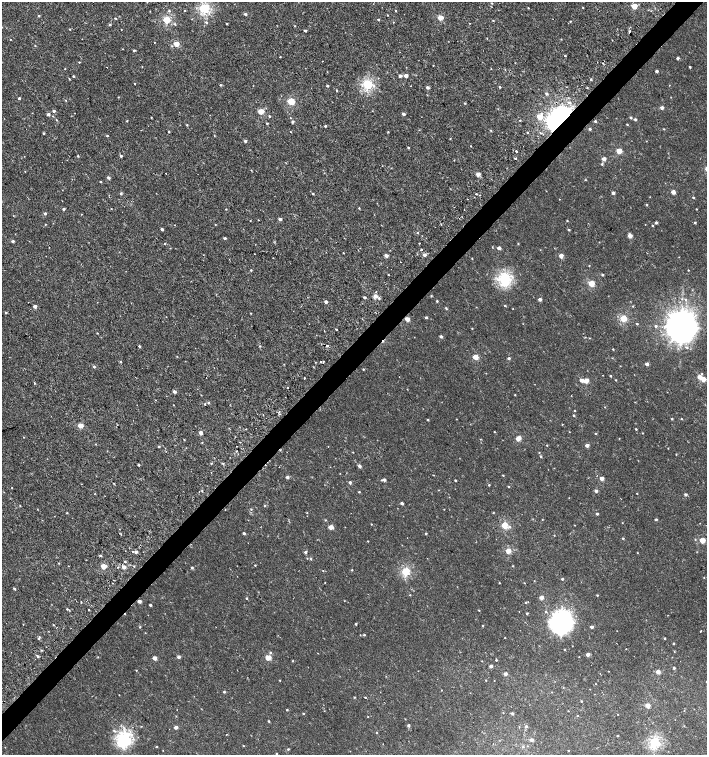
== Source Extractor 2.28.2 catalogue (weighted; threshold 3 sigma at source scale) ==
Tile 10 of 4 x 4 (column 2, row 3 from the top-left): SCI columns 1662-3071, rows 1506-3010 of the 6043 x 6058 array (HDU 1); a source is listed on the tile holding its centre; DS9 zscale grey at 2 x 2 block average (1 PNG px = mean of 2 x 2 image px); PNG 709 x 757 px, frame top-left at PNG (2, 2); no overlay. Shown black and unused: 4% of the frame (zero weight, under 2 of 3 exposures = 2% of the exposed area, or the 3 px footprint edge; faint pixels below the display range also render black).
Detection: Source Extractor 2.28.2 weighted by HDU 2 'WHT'; one run over the whole footprint, this tile lists its part. Background -4.39e-05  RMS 0.0026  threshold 0.0116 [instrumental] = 3 sigma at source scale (4.5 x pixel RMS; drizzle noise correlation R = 1.50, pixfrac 1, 0.0396/0.0396 arcsec/px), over >= 5 px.
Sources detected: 379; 6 cosmic-ray / hot-pixel residue — not listed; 1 inside a brighter listed object's ellipse — not listed separately; the other 372 listed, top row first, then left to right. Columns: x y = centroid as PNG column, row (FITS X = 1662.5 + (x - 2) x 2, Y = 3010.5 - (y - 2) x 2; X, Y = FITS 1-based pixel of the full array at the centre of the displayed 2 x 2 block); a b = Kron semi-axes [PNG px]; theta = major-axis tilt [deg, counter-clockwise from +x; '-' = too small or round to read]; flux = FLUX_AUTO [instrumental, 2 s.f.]
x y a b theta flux
492 3 2 2 - 0.34
634 6 3 3 - 11
204 8 3 3 - 60
528 8 2 2 - 0.35
583 8 2 2 - 0.29
184 10 2 2 - 0.38
169 11 3 3 - 0.68
395 11 2 2 - 0.36
245 14 3 2 - 1.4
388 15 2 2 - 0.45
39 16 2 2 - 0.67
115 18 3 2 - 0.43
440 18 3 2 - 11
378 19 3 2 - 0.53
166 20 3 3 - 26
493 20 2 2 - 0.43
570 21 2 2 - 0.37
206 22 3 3 - 0.7
393 22 2 2 - 0.26
175 24 4 2 - 0.51
226 24 2 2 - 0.5
110 25 3 2 - 0.67
295 26 2 2 - 0.32
2 27 2 2 - 0.21
69 29 2 2 - 0.28
121 29 2 2 - 0.22
305 31 2 2 - 1.2
629 31 2 2 - 1.6
487 38 2 2 - 0.27
154 42 2 2 - 0.25
176 44 3 2 - 9.6
35 45 2 2 - 0.3
134 50 2 2 - 1.1
565 56 2 2 - 0.42
280 57 2 2 - 0.39
678 58 2 2 - 1.4
322 61 2 2 - 0.23
79 62 2 2 - 0.41
433 65 2 2 - 0.24
690 67 2 2 - 0.64
65 68 2 2 - 0.23
491 69 2 2 - 0.55
657 71 2 2 - 1.5
406 75 3 2 - 3.4
73 76 2 2 - 0.72
400 76 3 3 - 1.6
69 79 3 2 - 0.37
591 79 3 2 - 0.66
134 84 2 2 - 1
367 84 3 3 - 60
220 85 3 3 - 0.58
327 86 2 2 - 0.9
427 87 3 3 - 1.7
500 87 3 2 - 0.6
587 87 2 2 - 0.4
337 90 2 2 - 0.45
546 93 3 2 - 1.5
19 98 2 2 - 0.98
66 100 3 2 - 0.27
291 101 3 3 - 23
569 102 4 3 - 1.2
465 103 3 2 - 0.42
662 108 2 2 - 3.1
54 111 3 3 - 1.4
261 111 3 2 - 13
48 114 3 3 - 1.6
403 114 2 2 - 2
269 116 2 2 - 0.58
540 116 3 3 - 15
151 117 3 2 - 0.26
290 118 2 2 - 0.27
631 118 3 3 - 0.79
635 119 2 2 - 0.96
56 120 3 2 - 0.4
520 120 2 2 - 0.35
560 120 7 6 - 690
127 121 3 2 - 0.4
595 121 3 2 - 0.71
292 122 3 2 - 1.2
267 123 2 2 - 0.56
627 124 2 2 - 0.43
187 125 3 2 - 0.48
325 126 2 2 - 0.66
590 129 2 2 - 1
491 131 3 2 - 0.44
168 132 2 2 - 0.39
291 132 2 2 - 0.23
388 132 2 2 - 0.36
527 132 2 2 - 0.41
43 133 2 2 - 0.59
107 136 2 2 - 0.54
214 136 2 2 - 0.3
245 141 3 2 - 1
471 146 2 2 - 0.24
408 147 2 2 - 0.54
516 151 2 2 - 1.3
619 151 3 2 - 12
24 156 2 2 - 0.18
78 156 3 2 - 0.44
121 156 2 2 - 1.1
515 158 2 2 - 4.1
604 159 2 2 - 4.7
602 164 3 3 - 0.64
251 170 3 2 - 0.29
478 174 2 2 - 5.8
108 177 3 2 - 1.6
101 182 3 2 - 0.37
673 192 2 2 - 4.9
121 193 3 3 - 0.94
613 193 2 2 - 1.9
313 194 2 2 - 0.55
476 194 2 2 - 0.93
693 197 2 2 - 0.65
559 199 2 2 - 0.25
647 205 3 2 - 0.46
359 208 2 2 - 0.41
63 209 2 2 - 1.5
226 209 2 2 - 0.32
696 209 2 2 - 0.34
45 213 2 2 - 1.1
280 219 2 2 - 2.2
567 221 3 2 - 0.4
695 222 2 2 - 0.68
656 223 3 3 - 1
45 224 2 2 - 0.32
174 225 2 2 - 0.21
652 226 2 2 - 0.61
162 229 3 2 - 1.1
569 230 3 2 - 0.56
417 233 2 2 - 0.38
630 236 3 2 - 4.6
225 238 2 2 - 1.1
13 241 3 2 - 1.1
419 243 2 2 - 0.26
518 244 2 2 - 0.31
170 248 2 2 - 0.22
499 248 2 2 - 2.5
421 249 2 2 - 0.85
343 253 2 2 - 0.32
424 255 3 2 - 2.5
561 255 2 2 - 4.8
386 256 2 2 - 3.5
273 258 2 2 - 0.21
472 258 2 2 - 0.31
401 262 2 2 - 0.35
589 266 2 2 - 0.29
251 270 2 2 - 0.54
688 270 2 2 - 0.38
602 275 2 2 - 0.7
504 279 4 4 - 84
591 283 3 3 - 15
376 292 2 2 - 0.28
375 296 3 3 - 3.3
431 296 3 2 - 0.42
364 297 2 2 - 1.1
379 298 3 3 - 0.92
540 299 2 2 - 3
685 300 3 3 - 0.68
437 301 2 2 - 0.63
326 302 2 2 - 1.9
35 306 2 2 - 2.9
505 306 2 2 - 0.46
633 306 3 2 - 0.34
446 308 3 3 - 0.53
6 312 3 3 - 0.52
250 313 3 2 - 0.33
166 317 2 2 - 0.18
426 317 3 2 - 0.85
623 318 3 3 - 21
407 319 3 2 - 6.8
637 324 2 2 - 0.41
656 326 3 3 - 0.83
681 327 10 9 - 1100
472 328 2 2 - 0.36
336 329 2 2 - 1.7
97 333 2 2 - 0.3
441 336 2 2 - 1.8
139 346 2 2 - 0.72
260 346 3 3 - 0.48
327 346 2 2 - 2.2
613 349 2 2 - 0.36
475 357 3 2 - 11
509 358 2 2 - 1.4
320 361 2 2 - 0.64
120 362 3 2 - 0.56
323 362 2 2 - 1.4
647 364 2 2 - 2.8
94 367 3 3 - 0.79
363 369 2 2 - 0.39
610 376 2 2 - 0.59
399 377 2 2 - 0.26
700 377 3 3 - 4.5
206 378 2 2 - 0.19
304 378 2 2 - 1.1
703 379 3 3 - 5.8
582 380 3 2 - 3.3
616 380 2 2 - 0.39
586 381 3 2 - 7.5
35 383 2 2 - 1.4
287 388 2 2 - 0.82
174 392 3 2 - 2.1
515 395 2 2 - 0.32
208 403 3 3 - 0.64
204 404 2 2 - 0.94
174 405 2 2 - 0.52
575 410 2 2 - 0.32
279 414 3 2 - 0.33
574 415 2 2 - 0.5
672 419 2 2 - 0.59
681 419 3 2 - 0.42
428 420 2 2 - 0.67
562 424 2 2 - 0.26
80 425 3 2 - 8.9
246 429 2 2 - 0.69
636 429 2 2 - 0.47
495 432 2 2 - 0.3
201 433 2 2 - 3.6
642 433 2 2 - 0.27
596 434 3 2 - 0.44
518 438 3 2 - 9.6
619 438 2 2 - 0.22
184 439 2 2 - 0.33
202 442 3 2 - 0.34
96 444 2 2 - 0.26
547 445 2 2 - 0.33
587 445 3 2 - 2.9
159 446 3 2 - 0.53
236 451 2 2 - 0.69
353 452 2 2 - 0.25
676 454 2 2 - 0.62
541 456 2 2 - 0.67
211 463 2 2 - 0.39
222 463 3 2 - 0.53
139 465 2 2 - 0.89
360 466 3 3 - 1.5
503 475 3 2 - 0.38
287 477 3 2 - 1.5
602 479 2 2 - 4.5
381 480 3 2 - 0.4
384 480 2 2 - 1.7
455 480 2 2 - 0.66
350 482 2 2 - 1.4
114 483 3 2 - 0.35
489 485 3 2 - 0.47
509 487 2 2 - 0.46
12 488 2 2 - 0.23
202 491 3 2 - 0.42
596 491 3 2 - 1.8
359 492 2 2 - 0.45
637 493 2 2 - 0.3
685 494 3 3 - 1.3
402 503 2 2 - 1.4
265 505 3 2 - 0.45
20 506 3 2 - 0.33
251 509 3 2 - 0.39
444 509 2 2 - 0.22
67 513 3 2 - 0.37
493 513 2 2 - 0.31
597 514 2 2 - 0.84
542 519 2 2 - 0.27
656 519 2 2 - 0.98
325 520 3 2 - 0.29
504 525 3 3 - 16
575 525 2 2 - 0.21
331 527 3 2 - 6
509 527 4 3 - 1
244 533 2 2 - 1.2
426 533 2 2 - 0.65
623 538 2 2 - 0.53
702 540 3 3 - 12
368 541 2 2 - 0.3
132 551 2 2 - 1.4
508 551 3 2 - 11
136 552 2 2 - 1.6
305 552 3 3 - 1.1
101 556 3 2 - 0.59
307 558 3 2 - 0.25
311 559 3 3 - 0.56
125 561 3 2 - 0.53
59 563 2 2 - 0.34
255 565 2 2 - 0.35
104 566 3 2 - 10
134 566 3 2 - 0.34
513 566 2 2 - 0.32
124 567 3 2 - 3.2
192 568 3 3 - 0.69
352 570 2 2 - 0.41
323 571 2 2 - 0.27
406 571 3 3 - 35
704 578 3 2 - 0.28
562 579 2 2 - 0.97
534 581 2 2 - 0.22
499 583 2 2 - 0.33
524 583 2 2 - 0.23
14 589 2 2 - 0.93
410 595 2 2 - 0.31
597 595 3 2 - 0.43
541 597 2 2 - 4.5
246 598 3 2 - 0.55
139 601 2 2 - 3
81 602 2 2 - 0.36
526 602 2 2 - 0.4
150 605 2 2 - 0.87
67 609 2 2 - 0.56
89 610 2 2 - 0.75
479 610 2 2 - 0.36
545 611 3 2 - 0.41
527 613 3 2 - 0.72
561 622 8 7 - 290
53 624 2 2 - 0.37
356 624 2 2 - 0.72
482 625 2 2 - 0.39
140 627 3 2 - 0.44
592 627 2 2 - 1.8
700 631 2 2 - 0.85
145 633 2 2 - 0.23
364 635 3 2 - 0.58
39 637 4 3 - 0.55
505 638 2 2 - 0.25
664 638 3 2 - 0.5
674 643 2 2 - 0.5
564 649 2 2 - 0.45
626 649 2 2 - 0.2
674 651 3 2 - 0.29
270 652 3 3 - 0.48
588 654 2 2 - 3
38 656 3 2 - 0.85
98 657 3 2 - 0.31
179 657 3 2 - 2
155 658 2 2 - 4.3
268 658 3 3 - 10
496 660 2 2 - 0.49
293 661 3 2 - 0.28
482 661 2 2 - 0.24
491 666 2 2 - 2.8
674 668 2 2 - 1.1
136 670 2 2 - 0.27
608 671 2 2 - 0.2
658 672 3 3 - 4.2
505 674 2 2 - 2.9
280 680 2 2 - 0.31
486 680 2 2 - 0.36
441 690 2 2 - 0.23
224 692 3 3 - 0.65
119 695 2 2 - 0.21
354 697 2 2 - 0.4
365 697 2 2 - 0.42
581 701 2 2 - 0.42
648 705 3 2 - 7.4
287 710 2 2 - 0.42
568 711 2 2 - 0.24
512 713 3 2 - 1
303 714 3 2 - 0.4
577 716 3 2 - 0.28
368 717 2 2 - 0.23
269 721 2 2 - 0.54
409 725 3 2 - 1.1
526 726 3 3 - 1
176 727 2 2 - 3.4
114 731 4 3 - 0.81
376 733 2 2 - 0.28
226 735 2 2 - 0.3
617 736 2 2 - 0.53
124 739 5 4 - 120
532 740 3 2 - 2.5
654 742 3 3 - 60
243 746 2 2 - 0.32
156 747 2 2 - 0.47
523 747 3 3 - 0.53
288 749 3 2 - 0.49
568 751 2 2 - 0.3
277 754 2 2 - 0.36
Overlapping masked pixels (flux is a lower limit): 3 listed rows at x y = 560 120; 407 319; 327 346
Isophote crosses this tile's border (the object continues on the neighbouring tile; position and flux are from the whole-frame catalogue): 1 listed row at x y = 2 27
Diffuse or blended objects may show on this block-average render without a row.